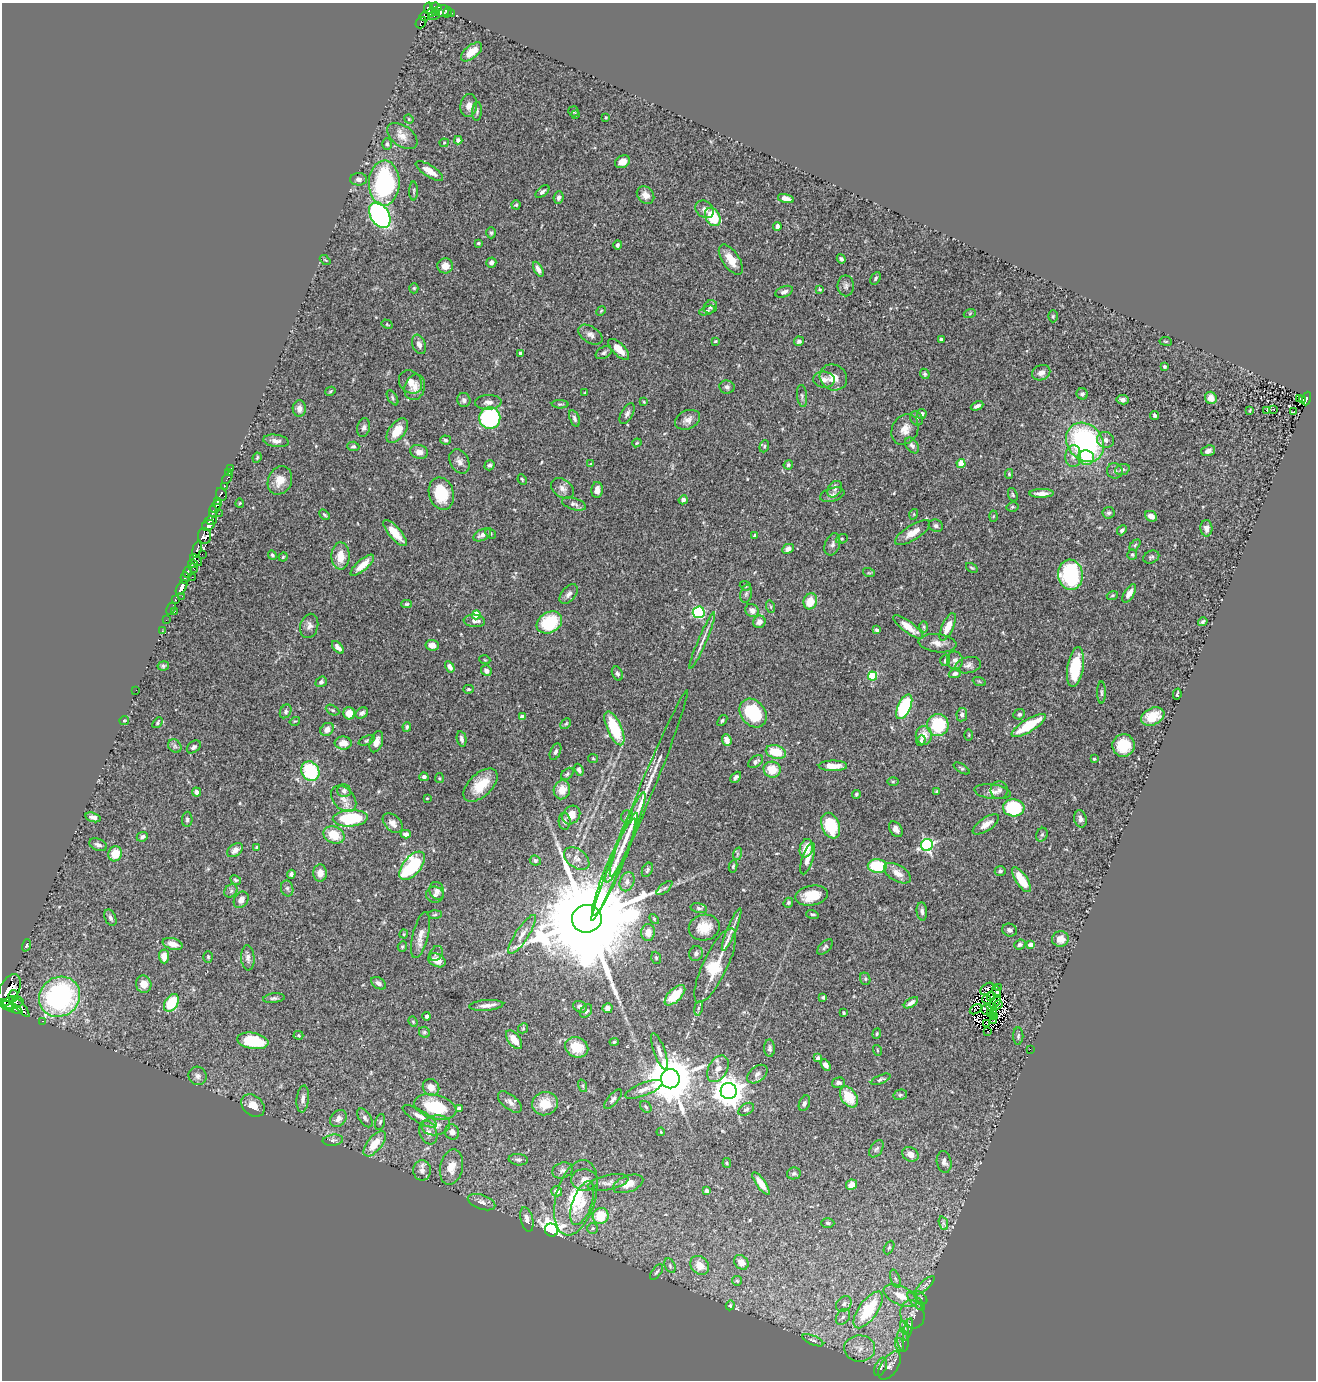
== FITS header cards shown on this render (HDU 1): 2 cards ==
NAXIS1  =                 1314
NAXIS2  =                 1378

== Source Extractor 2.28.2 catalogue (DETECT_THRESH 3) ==
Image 1314 x 1378 px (HDU 1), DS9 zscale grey, 1 PNG px = 1 image px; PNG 1318 x 1382 px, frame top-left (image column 1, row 1378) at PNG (2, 3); each listed source drawn as its Kron ellipse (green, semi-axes under 4 px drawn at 4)
Background 0.438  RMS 0.034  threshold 0.101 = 3 sigma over >= 5 px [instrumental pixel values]
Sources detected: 533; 5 with non-positive FLUX_AUTO (blend fragments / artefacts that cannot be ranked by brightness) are neither listed nor drawn; of the other 528, the 500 brightest by FLUX_AUTO listed and drawn (28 fainter detections omitted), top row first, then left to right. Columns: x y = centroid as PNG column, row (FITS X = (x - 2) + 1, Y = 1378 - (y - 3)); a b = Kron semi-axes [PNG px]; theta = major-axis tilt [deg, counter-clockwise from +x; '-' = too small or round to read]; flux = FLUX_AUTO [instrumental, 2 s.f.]
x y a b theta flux
436 7 6 4 -8 200
429 8 5 4 - 220
442 11 7 6 - 97
432 12 4 3 - 78
435 12 3 3 - 53
447 13 5 3 - 45
452 13 3 2 - 12
434 15 6 3 10 52
424 16 5 4 - 100
421 23 6 5 - 36
471 52 12 6 39 30
469 106 11 8 80 14
477 111 9 5 85 5
574 111 5 5 - 2.9
576 114 3 3 - 2.4
606 117 3 2 - 2
409 119 5 4 - 2.5
402 136 17 10 -37 22
458 140 4 4 - 6.3
444 143 4 4 - 2.4
387 144 5 5 - 3.9
623 162 8 6 28 19
429 171 16 5 -32 23
359 179 8 6 1 8.1
384 183 22 15 88 360
414 191 9 3 90 3.5
542 192 8 4 39 6.1
645 195 9 8 - 16
558 197 6 5 - 7.8
786 198 8 4 -14 16
516 205 4 4 - 3.5
705 209 10 8 -39 11
380 215 14 9 -60 510
713 217 10 7 -60 100
777 226 4 4 - 9.5
491 233 6 4 -89 4.3
478 243 4 3 - 2.7
617 245 5 4 - 5.4
841 259 5 4 - 4.6
325 260 6 3 -42 2.5
731 260 17 8 -55 31
491 262 5 5 - 7.7
445 266 8 7 - 20
538 269 8 4 -61 11
875 278 7 4 60 5
846 286 10 8 -89 8.6
414 288 5 4 - 3.5
820 289 4 4 - 3.1
784 292 9 5 22 8.9
710 307 7 6 - 6.7
601 311 5 4 - 2.7
707 311 8 4 19 4.6
970 313 6 4 20 2.5
1053 316 6 5 - 3.3
387 324 6 4 -30 2.4
590 335 13 8 -33 12
941 340 4 3 - 5.6
715 341 3 3 - 2.2
799 341 5 4 - 6
1166 341 6 3 -8 2.4
419 344 10 6 -69 11
619 349 13 6 -45 27
520 353 4 3 - 7.4
604 353 8 5 29 5.4
1164 367 4 3 - 3.7
1041 373 9 7 24 13
925 374 5 4 - 3.2
833 377 14 12 -32 27
824 380 11 8 -4 14
410 382 12 10 -45 21
415 387 13 10 70 20
727 387 8 6 -8 6.8
330 391 5 4 - 2.8
585 393 3 3 - 2.9
1082 394 6 5 - 5.7
802 396 11 5 -84 6.2
392 398 8 4 -58 4
1211 398 6 5 - 19
1306 398 7 3 71 96
1300 399 2 2 - 5.3
464 400 7 6 - 7.4
1123 400 6 4 -9 7.7
1303 400 3 2 - 5.6
488 402 13 7 3 14
644 402 3 2 - 2
560 404 8 4 -2 3.6
977 406 6 3 24 7.9
299 409 8 6 -87 13
1273 409 4 3 - 28
1250 410 4 2 - 2.5
1266 410 3 3 - 29
1293 412 3 2 - 2.8
627 414 11 6 60 8.3
922 414 5 4 - 7.9
1154 415 4 3 - 4.3
490 418 11 10 - 260
574 418 9 4 -71 5.9
917 418 7 6 - 5
688 420 13 9 25 15
364 427 9 6 75 8.1
905 429 16 13 63 25
397 431 14 8 53 39
445 440 5 4 - 4.3
1105 440 8 8 - 11
276 441 13 6 -8 12
1085 442 21 17 -51 460
637 443 5 4 - 2.6
912 445 9 6 -54 6.7
353 446 6 4 -4 4.2
764 446 6 4 70 3.5
1208 451 7 5 21 10
419 452 9 6 -13 14
1073 456 11 8 87 15
257 458 5 3 - 3
1086 458 8 7 - 59
459 461 13 9 -62 13
591 464 3 3 - 2.4
961 464 4 4 - 45
489 465 5 4 - 5.2
788 465 5 4 - 4.1
231 468 2 2 - 5
1122 469 7 5 20 6.4
1115 471 8 7 - 7.3
229 473 3 2 - 3.6
1009 474 5 4 - 2.9
227 478 7 3 53 27
522 479 5 3 - 2.5
280 480 15 11 65 29
224 486 3 3 - 52
562 488 12 8 -36 13
835 489 9 6 55 8.8
597 490 8 5 87 17
441 493 16 12 -75 81
1041 493 12 4 1 15
221 494 6 5 - 140
832 495 12 6 17 8.5
1013 495 7 4 -71 3.5
683 500 4 4 - 9.9
217 501 4 3 - 230
240 503 4 4 - 2.1
574 504 12 6 -17 7.5
216 506 7 4 49 330
1012 507 6 4 12 3.3
213 512 6 4 88 360
219 513 2 2 - 6.8
1109 513 6 5 - 4.7
914 514 5 3 - 2.6
324 515 6 3 -47 3.5
993 516 5 3 - 2.2
1151 516 6 5 - 18
211 520 6 4 3 420
208 525 6 5 - 670
936 526 7 6 - 6.7
1206 528 8 6 -88 11
1122 530 5 4 - 6.3
395 533 16 6 -49 38
490 533 6 4 -44 3.8
913 533 20 7 32 25
482 535 9 5 25 11
755 535 3 3 - 5.9
204 536 8 6 -81 110
842 539 6 4 20 3.2
832 544 11 7 70 8.9
1135 545 6 4 46 3.6
197 549 8 3 74 74
788 549 6 5 - 10
202 554 2 2 - 7.8
272 555 5 4 - 3.9
1132 555 5 5 - 4.2
340 556 14 9 -89 37
283 557 4 4 - 2.8
1151 557 8 6 25 4.7
196 560 7 4 -41 260
193 564 5 4 - 120
362 565 15 5 41 27
193 568 5 2 - 87
972 568 6 3 -34 2.7
187 572 6 4 67 290
869 573 6 3 -18 2.6
1070 575 15 12 -83 250
192 577 2 2 - 6.3
185 578 6 4 86 170
745 586 6 4 -22 3.9
181 588 8 4 60 530
1129 593 10 5 58 19
569 594 11 7 50 9.8
746 594 9 5 79 5.8
1112 595 6 3 20 2.7
182 596 2 2 - 7.1
175 600 3 3 - 10
810 601 8 6 70 42
407 604 5 4 - 3.1
771 607 6 4 -72 3.2
171 608 6 3 63 26
752 610 7 6 - 14
174 612 3 2 - 27
699 612 6 6 - 200
476 615 4 4 - 51
166 620 2 2 - 6
474 621 11 6 -5 12
549 622 13 10 31 120
759 622 6 6 - 15
1203 622 5 3 - 4.7
309 626 12 9 76 11
908 627 18 5 -36 31
924 627 5 4 - 3.3
948 627 15 5 65 30
876 630 4 3 - 4.6
162 631 2 2 - 7.3
702 641 30 4 67 16
938 643 19 9 -7 20
432 645 7 5 -8 16
338 647 7 4 -48 11
485 660 5 3 - 2.2
945 660 6 5 - 4.1
955 660 9 8 - 11
968 665 13 8 12 11
163 666 6 4 10 4.1
450 667 6 4 -58 11
1075 667 20 8 80 120
486 671 5 5 - 11
617 673 7 5 -63 5.4
955 673 6 4 20 6
872 676 4 4 - 110
979 681 6 4 -19 3.1
321 682 6 5 - 5.1
468 689 5 4 - 3.2
136 690 2 2 - 36
1101 693 11 3 -90 4.5
1177 694 5 2 - 2.9
904 707 13 6 65 220
332 710 7 4 -26 3.6
286 711 7 5 61 5.4
349 713 6 6 - 25
362 713 6 5 - 7.6
753 713 16 12 -50 110
1019 714 6 5 - 5.2
962 715 7 5 80 7.8
522 717 4 4 - 17
1153 717 12 8 24 43
124 720 4 2 - 2.1
722 720 6 4 51 3.5
295 721 5 3 - 2.3
158 723 6 4 48 3.5
566 724 6 4 48 3.1
938 725 11 10 - 130
1029 725 19 6 31 96
407 727 5 4 - 4.5
614 728 18 7 -66 120
327 729 7 6 - 13
924 735 9 8 - 27
969 735 5 3 - 2.4
461 739 8 4 -78 6.9
367 740 8 4 22 3.9
727 740 6 4 -68 14
921 740 5 4 - 4.1
376 742 11 6 71 14
343 743 8 6 -1 21
1123 745 11 11 - 57
175 746 7 6 - 6.3
194 747 8 5 39 5.2
555 752 9 5 66 6.3
776 752 10 6 -15 58
593 758 5 4 - 2.5
1094 759 3 3 - 3.6
756 762 8 5 35 6.8
833 766 14 5 0 30
962 768 9 4 -32 4
579 770 6 4 -69 6.8
772 770 8 8 - 39
310 771 10 8 -56 150
567 774 7 5 41 4.3
424 777 4 4 - 8.4
736 777 6 4 45 6.3
439 778 5 4 - 2.6
893 782 6 4 1 2.8
480 785 21 11 43 61
562 790 9 8 - 31
999 790 9 8 - 9.2
344 791 6 6 - 6.9
937 791 4 3 - 3.1
196 792 4 4 - 14
993 792 18 7 -7 16
856 794 4 3 - 3.4
427 798 3 2 - 2.2
344 799 15 10 -48 20
640 806 125 7 68 86
1014 808 10 8 -3 150
571 815 10 8 51 26
93 817 8 4 -16 8.8
627 817 7 5 -88 5.2
350 818 17 8 3 150
187 819 7 5 88 5.4
1080 819 9 6 -79 8.9
565 821 8 6 -87 7.7
393 823 11 7 -45 13
986 824 15 6 34 21
831 826 13 8 -68 100
896 829 8 6 -56 12
406 834 5 4 - 9.2
628 834 45 6 68 32
334 835 11 8 -25 44
1042 835 7 5 68 4.8
142 837 6 4 24 6.3
98 845 9 6 -22 8.4
927 845 6 6 - 420
256 847 4 3 - 2.8
806 848 9 6 73 36
235 850 9 5 38 12
621 851 35 6 66 27
115 854 7 6 - 39
737 854 6 4 71 3.3
577 858 14 9 -38 17
808 859 16 5 71 19
535 860 5 5 - 5.3
615 864 56 7 67 49
412 866 17 9 51 200
733 866 6 4 81 4.2
877 866 9 6 -4 110
647 870 7 5 65 4.4
1000 871 5 5 - 4.6
320 873 8 7 - 18
897 873 15 8 -30 21
291 874 4 4 - 6
236 880 6 4 -26 3.6
1022 880 14 6 -56 52
627 882 10 7 69 11
287 888 8 6 -75 5.9
665 888 10 3 40 4
231 891 7 6 - 6
437 891 9 7 -71 11
435 895 9 8 - 8.4
812 895 16 10 11 50
241 900 9 6 58 12
788 903 5 4 - 3.2
699 908 8 5 -12 5
922 911 9 5 -85 7.6
812 914 6 4 -16 4.4
435 915 7 3 2 2.9
110 918 9 5 -68 6.2
587 919 15 14 - 88000
654 919 6 3 -47 2.6
704 927 15 13 10 45
732 930 23 4 67 14
1010 930 7 6 - 7.4
648 932 8 7 - 20
404 934 4 4 - 2.4
522 934 23 6 57 20
420 935 24 8 75 21
1060 939 8 8 - 25
172 944 10 5 -17 18
26 945 6 4 71 3
1020 945 6 5 - 5.9
1030 945 4 3 - 16
402 946 5 4 - 3.1
825 947 10 5 43 5.3
436 953 8 6 56 5.5
696 953 7 6 - 6.3
164 956 7 5 -85 22
208 957 6 4 -89 3.3
248 958 12 6 -86 9.8
656 958 6 4 -70 3.2
437 960 9 6 -27 21
715 965 41 12 64 89
865 979 6 5 - 4
379 983 8 5 -34 8.7
144 984 9 7 -70 23
998 988 3 2 - 5.4
987 989 7 5 39 3.3
9 990 17 9 65 1100
996 992 6 3 -77 2.4
675 995 13 6 44 57
13 996 6 4 75 150
991 996 5 2 - 4.2
59 997 21 19 37 430
823 997 4 4 - 3.5
274 998 11 4 6 5.8
987 999 4 2 - 5.1
13 1002 10 6 9 810
995 1002 8 2 55 2.7
171 1003 9 6 57 85
911 1003 8 4 34 9.6
6 1005 9 3 -36 720
486 1005 17 5 5 15
998 1005 5 2 - 3.7
992 1006 5 2 - 2.6
11 1007 12 3 -28 900
21 1007 12 4 -50 270
580 1007 7 5 -30 7.9
607 1008 5 5 - 12
698 1008 7 4 81 3.9
976 1009 7 2 34 3.4
986 1009 5 5 - 4.2
586 1011 7 5 53 6
993 1012 4 2 - 2.4
844 1013 3 3 - 3.5
990 1013 3 2 - 2.9
427 1016 4 4 - 4.9
995 1017 2 2 - 2.1
43 1021 3 2 - 9.9
993 1021 4 2 - 2.5
413 1022 5 4 - 2.6
987 1023 4 2 - 3.4
523 1028 5 4 - 2.9
988 1031 3 2 - 2.3
424 1032 6 5 - 4.5
877 1034 5 4 - 3.2
298 1035 5 4 - 3
1018 1036 8 5 89 4.6
514 1040 11 6 -52 27
253 1041 16 8 -10 100
614 1042 4 4 - 3.5
577 1047 12 10 -23 53
770 1048 9 5 -87 5.9
1030 1049 2 2 - 33
877 1050 5 3 - 2.2
659 1051 19 5 -70 14
818 1058 4 3 - 12
826 1065 6 4 -59 9.5
718 1069 14 9 61 23
757 1074 11 7 39 11
198 1076 9 9 - 9.7
670 1079 9 9 - 12000
881 1079 10 4 23 4.6
838 1083 6 5 - 6.4
583 1086 6 4 -72 3.4
431 1087 9 7 -48 20
644 1089 20 6 21 18
729 1091 8 8 - 3700
900 1095 7 5 14 4.7
849 1097 11 7 -56 53
303 1099 13 6 84 12
613 1099 12 5 49 8
510 1102 14 7 -39 13
804 1103 8 5 68 6.3
545 1104 13 11 16 41
253 1105 13 10 -42 25
435 1107 21 12 -15 120
646 1107 6 5 - 4.2
459 1109 4 4 - 11
746 1109 8 5 32 5.8
420 1116 19 6 -30 17
338 1118 9 7 50 14
365 1118 10 6 -56 7.9
380 1122 8 5 74 4.7
436 1125 14 10 11 20
452 1132 8 7 - 13
661 1132 4 3 - 2
428 1133 12 8 -69 16
333 1140 10 5 7 7
375 1144 15 7 51 41
876 1149 9 6 56 5.6
910 1154 8 7 - 17
518 1160 9 5 -6 6.5
944 1162 11 7 -79 10
727 1163 5 4 - 2.6
451 1167 18 11 77 32
422 1170 10 9 - 14
562 1170 10 7 19 8.9
794 1173 7 6 - 4.9
585 1180 13 10 -5 22
608 1183 21 7 12 15
761 1183 13 4 -54 19
628 1184 16 8 20 24
851 1185 5 5 - 23
557 1191 5 5 - 15
707 1191 4 4 - 5.5
576 1198 39 19 74 130
482 1202 14 7 -19 12
582 1203 23 9 70 38
601 1216 8 7 - 60
527 1219 12 6 -76 15
828 1223 6 4 -2 4.4
943 1223 7 4 -71 4.8
593 1228 5 5 - 4.9
551 1230 7 6 - 1400
889 1247 7 4 62 4.2
741 1262 8 6 -46 13
700 1265 10 8 -46 30
670 1266 8 5 -65 4.5
656 1272 9 4 53 4.3
895 1279 9 4 -71 6.9
737 1281 5 4 - 2.6
925 1285 12 4 44 8.7
901 1296 18 9 -23 41
921 1298 8 5 -45 4.5
916 1302 11 4 -47 5.9
844 1304 9 6 48 8.9
730 1305 5 4 - 2.8
868 1310 21 9 55 130
912 1314 14 12 -72 21
843 1317 9 6 54 8
905 1328 7 4 -71 4.9
908 1329 11 4 75 6.2
813 1340 11 4 -23 5.7
903 1340 11 5 -83 7.1
900 1345 7 4 -71 4.7
860 1348 15 13 1 28
889 1366 16 8 57 12
881 1367 10 5 66 7.2
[28 fainter detections neither listed nor drawn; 5 non-positive-flux detections neither listed nor drawn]